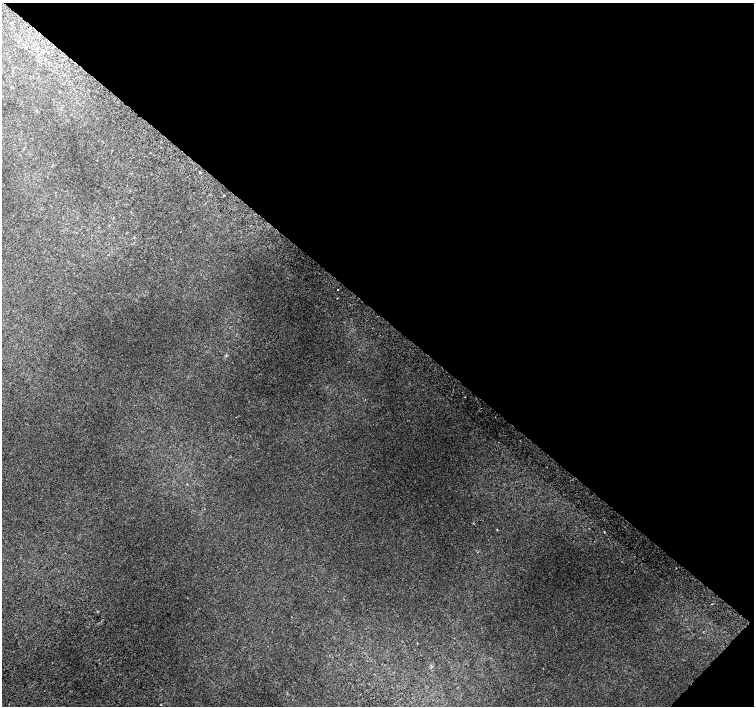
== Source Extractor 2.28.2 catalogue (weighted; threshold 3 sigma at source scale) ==
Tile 8 of 4 x 4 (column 4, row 2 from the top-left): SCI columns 4544-6046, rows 3080-4486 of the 6074 x 6092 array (HDU 1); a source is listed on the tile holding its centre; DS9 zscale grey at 2 x 2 block average (1 PNG px = mean of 2 x 2 image px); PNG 756 x 708 px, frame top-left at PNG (2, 3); no overlay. Shown black and unused: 45% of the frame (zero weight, under 2 of 3 exposures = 2% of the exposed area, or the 3 px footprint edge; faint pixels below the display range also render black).
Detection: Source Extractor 2.28.2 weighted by HDU 2 'WHT'; one run over the whole footprint, this tile lists its part. Background 0.0316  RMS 0.0079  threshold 0.0358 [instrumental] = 3 sigma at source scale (4.5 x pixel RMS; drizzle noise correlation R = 1.50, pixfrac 1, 0.0396/0.0396 arcsec/px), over >= 5 px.
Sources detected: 7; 1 cosmic-ray / hot-pixel residue — not listed; the other 6 listed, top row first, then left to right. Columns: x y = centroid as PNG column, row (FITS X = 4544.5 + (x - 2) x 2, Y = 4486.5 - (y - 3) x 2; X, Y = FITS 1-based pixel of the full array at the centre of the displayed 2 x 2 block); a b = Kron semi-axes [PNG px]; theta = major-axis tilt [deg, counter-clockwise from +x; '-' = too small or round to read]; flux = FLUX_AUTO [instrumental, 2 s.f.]
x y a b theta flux
11 22 2 2 - 4.4
200 172 2 2 - 2
224 195 2 2 - 2.1
337 289 2 2 - 3.7
712 604 2 2 - 1.3
417 643 2 2 - 1.5